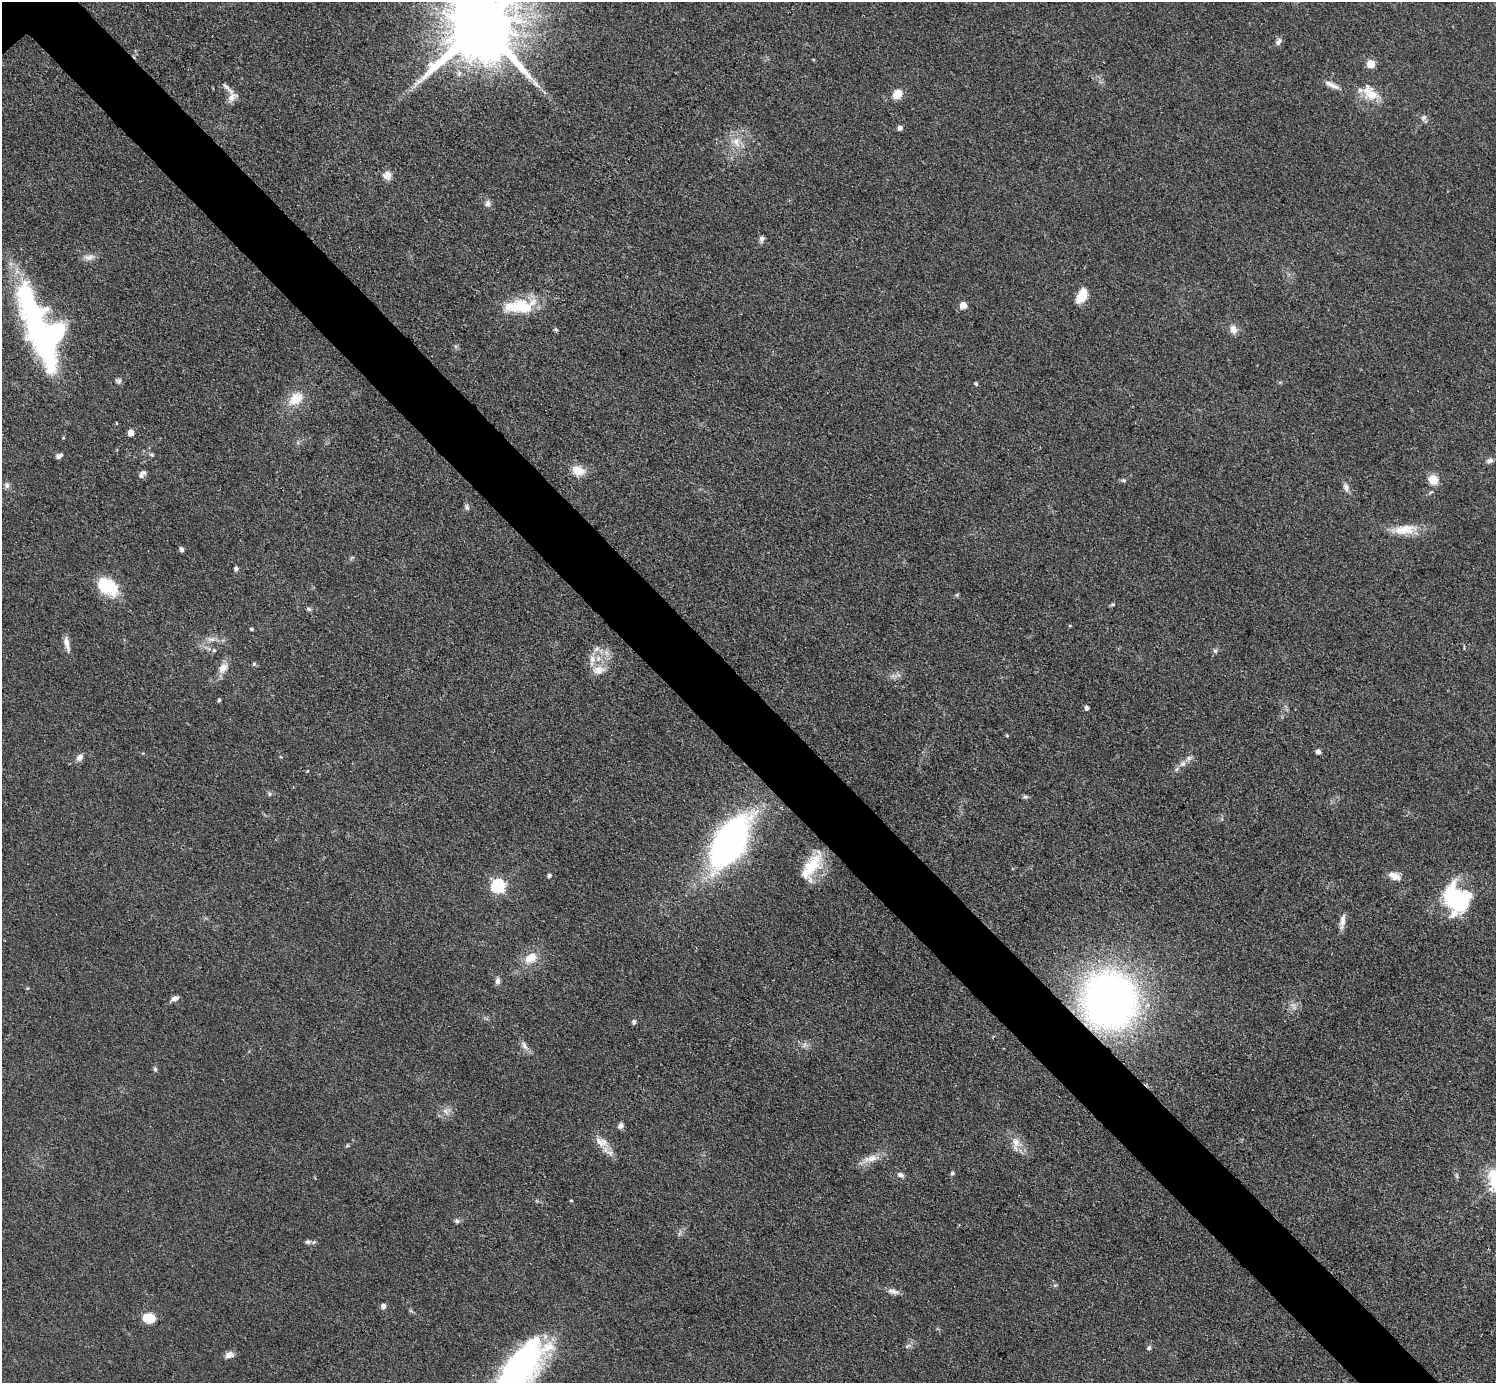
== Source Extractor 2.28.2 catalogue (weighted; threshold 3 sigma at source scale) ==
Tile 6 of 4 x 4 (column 2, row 2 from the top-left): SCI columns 1498-2991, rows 3062-4442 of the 5982 x 5980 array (HDU 1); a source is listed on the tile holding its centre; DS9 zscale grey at full resolution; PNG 1498 x 1385 px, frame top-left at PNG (2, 2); no overlay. Shown black and unused: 5% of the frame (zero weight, under 3 of 4 exposures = <1% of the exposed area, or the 3 px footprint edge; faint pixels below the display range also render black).
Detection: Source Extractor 2.28.2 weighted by HDU 2 'WHT'; one run over the whole footprint, this tile lists its part. Background 0.077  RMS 0.0058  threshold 0.0259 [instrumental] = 3 sigma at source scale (4.5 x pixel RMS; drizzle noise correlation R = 1.50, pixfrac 1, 0.05/0.05 arcsec/px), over >= 5 px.
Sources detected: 105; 1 inside a brighter object's white glare — not listed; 7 inside a brighter listed object's ellipse — not listed separately; the other 97 listed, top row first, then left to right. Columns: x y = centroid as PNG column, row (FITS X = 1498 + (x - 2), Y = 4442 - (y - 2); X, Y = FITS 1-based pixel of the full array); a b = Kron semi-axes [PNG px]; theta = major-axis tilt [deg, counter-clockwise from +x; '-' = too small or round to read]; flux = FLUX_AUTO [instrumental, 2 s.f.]
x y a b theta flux
481 24 21 18 43 7900
1278 42 11 6 57 2.1
1371 64 5 5 - 18
1332 85 21 6 -24 4
226 87 13 5 -43 2.4
1370 93 27 15 -45 12
897 94 12 10 52 6.7
232 97 17 10 43 4.3
1423 117 9 7 44 1.9
900 128 5 5 - 2.4
736 142 16 10 -76 6.8
387 175 12 11 - 4
488 203 9 7 78 2.1
762 239 8 6 74 1.7
89 257 16 6 3 3.1
1082 296 15 8 62 13
963 305 5 5 - 6.9
521 306 37 19 7 23
1233 329 10 8 -74 4.1
556 330 5 5 - 0.99
49 335 88 39 -62 160
118 381 8 7 - 1.5
976 383 4 4 - 1.1
295 399 21 14 41 11
116 423 4 3 - 0.42
131 433 5 5 - 7.4
63 438 4 3 - 0.47
152 455 6 5 - 1.1
59 456 7 5 24 2.5
1490 461 9 6 22 2.1
578 471 16 11 -18 8.1
142 474 10 6 51 2.5
1433 479 5 5 - 27
1124 480 7 5 -20 1
7 485 9 7 -74 2.1
1346 487 11 7 -72 2.6
467 507 8 6 -70 1.6
1404 530 35 12 7 12
182 549 5 4 - 1.9
236 569 5 4 - 1.6
108 587 26 17 -33 22
957 595 5 4 - 0.86
1113 605 7 4 9 0.84
309 609 7 5 -28 1.1
251 629 4 3 - 0.79
211 639 12 5 10 2.8
67 644 22 6 -76 3.9
597 649 9 7 50 2.5
214 650 5 4 - 0.86
1215 651 6 5 - 1.2
592 659 12 8 -85 4
254 664 5 4 - 1.1
223 668 14 10 47 5.4
598 670 18 12 7 6.8
219 700 4 3 - 0.94
1087 708 4 4 - 1.9
1007 735 4 4 - 0.63
1318 752 5 5 - 2.5
79 757 9 7 52 2.9
281 757 4 3 - 0.52
1183 763 10 7 49 2.9
269 794 6 4 89 0.87
1025 797 7 5 -41 1.1
729 842 43 21 60 250
812 865 35 16 66 22
549 876 4 4 - 1.5
1394 876 16 9 -27 4.9
498 886 6 6 - 91
1456 899 31 24 -45 53
1342 921 20 6 80 3.8
531 958 16 11 27 8.7
498 981 9 6 89 2.2
28 988 5 3 - 0.59
175 998 10 5 19 2.6
1109 1000 42 39 -81 360
634 1022 7 5 80 1.4
804 1045 8 4 54 1.5
524 1046 14 6 -63 2.8
155 1069 6 5 - 1.1
445 1111 11 6 -43 2.6
621 1126 8 7 - 1.9
601 1142 19 11 -18 6.3
1016 1142 15 10 -82 5.9
871 1158 23 9 13 6.5
952 1173 5 4 - 0.92
900 1175 9 6 -29 1.8
571 1201 3 3 - 0.63
457 1221 7 5 0 1.4
308 1242 8 6 -8 1.6
1055 1285 6 4 41 0.87
893 1291 17 6 -11 3
383 1306 5 5 - 3.1
149 1318 13 9 -6 11
908 1346 9 4 32 1.3
1149 1348 7 6 - 1.2
229 1355 11 8 18 3
519 1369 68 27 51 160
Overlapping masked pixels (flux is a lower limit): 2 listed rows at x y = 49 335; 1109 1000
Isophote crosses this tile's border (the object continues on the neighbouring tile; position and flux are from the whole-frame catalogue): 2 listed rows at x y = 481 24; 519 1369